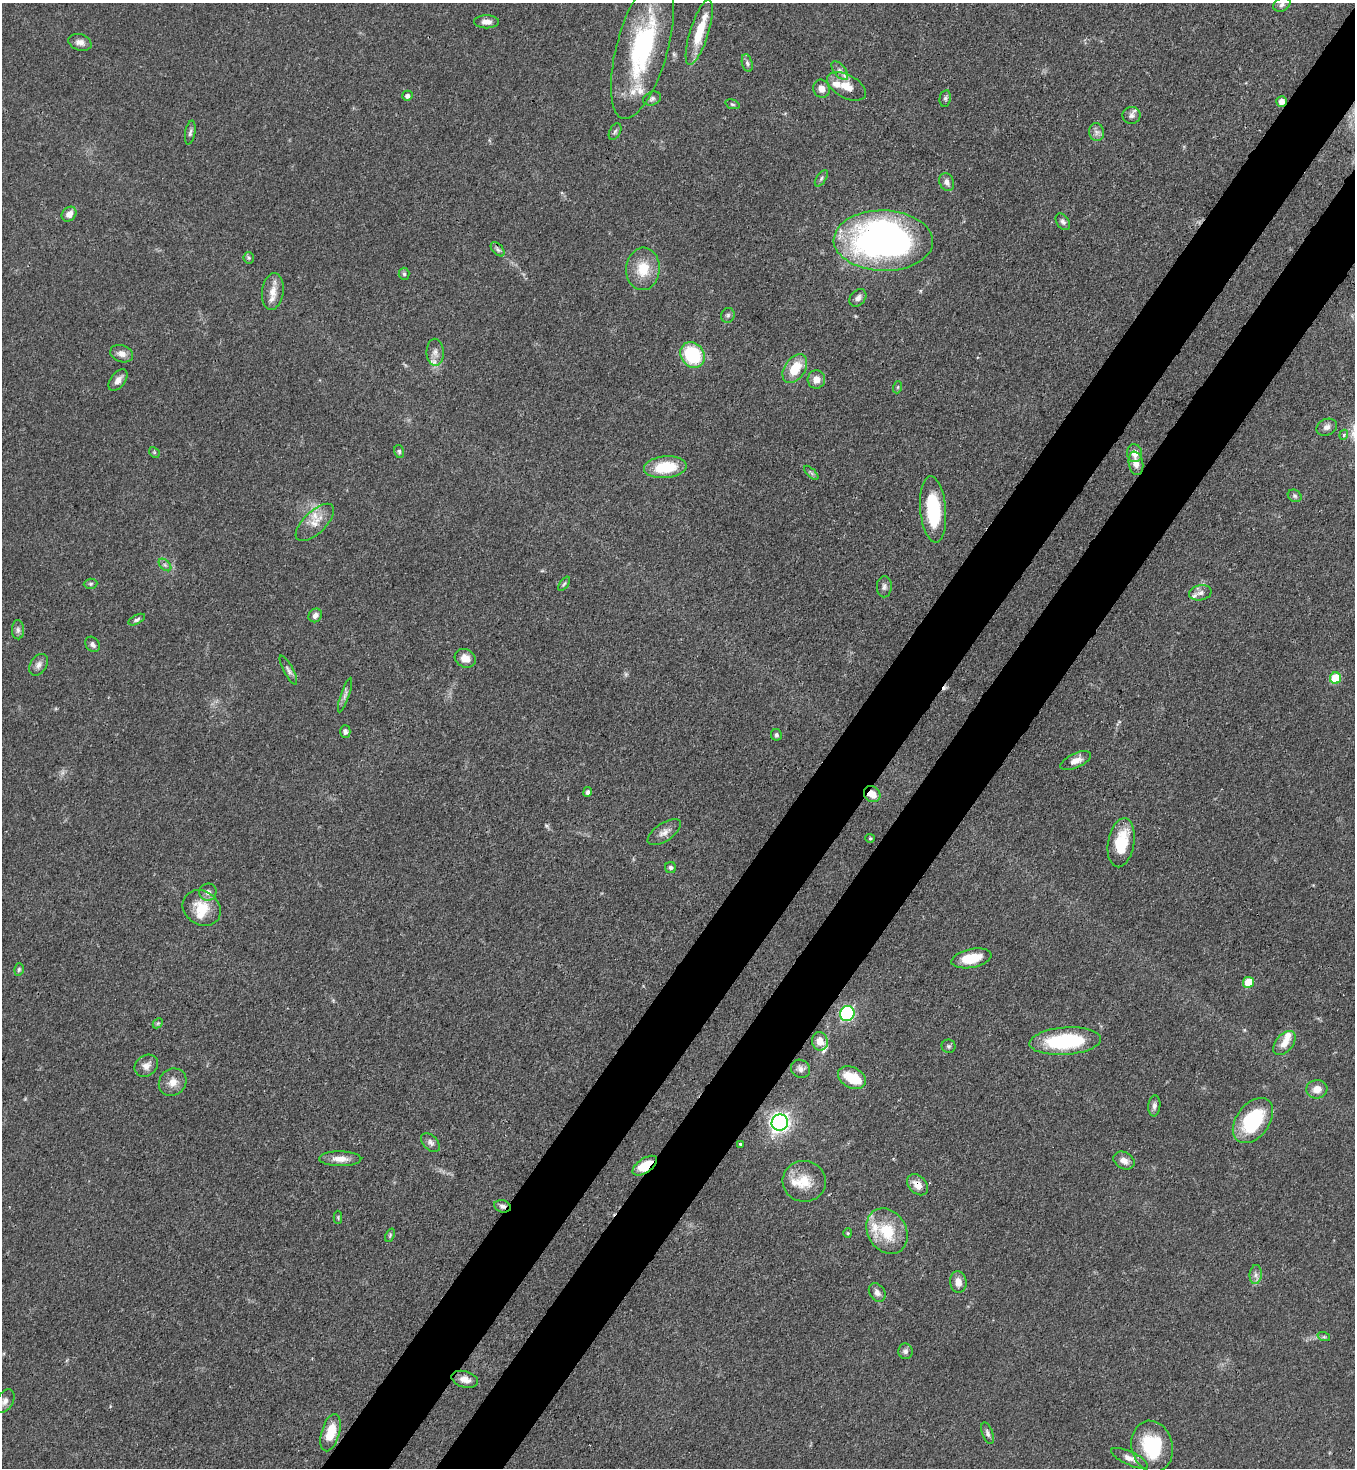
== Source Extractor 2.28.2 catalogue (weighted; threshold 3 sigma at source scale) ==
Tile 10 of 4 x 4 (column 2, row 3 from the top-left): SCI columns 1581-2933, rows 1531-2996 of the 6015 x 5992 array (HDU 1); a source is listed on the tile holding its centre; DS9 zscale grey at full resolution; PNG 1357 x 1470 px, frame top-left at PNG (2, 3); each listed source drawn as its Kron ellipse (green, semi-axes under 4 px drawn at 4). Shown black and unused: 9% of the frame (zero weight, under 3 of 4 exposures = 7% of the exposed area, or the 3 px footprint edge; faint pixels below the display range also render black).
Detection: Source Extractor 2.28.2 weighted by HDU 2 'WHT'; one run over the whole footprint, this tile lists its part. Background 0.0644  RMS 0.0036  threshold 0.0163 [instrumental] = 3 sigma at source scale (4.5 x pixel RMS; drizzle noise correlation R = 1.50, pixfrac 1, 0.05/0.05 arcsec/px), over >= 5 px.
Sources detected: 127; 1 inside a brighter object's white glare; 1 cosmic-ray / hot-pixel residue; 1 long thin detection or spike segment (spike, bleed or trail) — neither listed nor drawn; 11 inside a brighter listed object's ellipse — not listed separately; the other 113 listed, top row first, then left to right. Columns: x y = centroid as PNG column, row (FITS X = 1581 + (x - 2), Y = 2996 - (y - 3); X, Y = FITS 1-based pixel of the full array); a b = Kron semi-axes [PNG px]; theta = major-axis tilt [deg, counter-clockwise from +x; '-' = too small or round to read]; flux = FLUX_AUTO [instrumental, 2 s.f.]
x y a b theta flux
1282 4 9 6 25 1.1
486 22 12 6 0 2.3
699 32 34 9 73 12
80 42 12 8 -18 2.1
642 47 74 25 75 55
747 63 9 5 -75 1
840 71 11 6 -52 1.5
847 86 21 11 -28 5.2
821 89 9 8 - 2.7
407 96 5 5 - 1.2
652 98 9 6 24 1.1
945 98 8 5 80 0.85
1281 101 5 5 - 2.4
732 104 7 4 -18 0.6
1131 115 9 8 - 1.4
615 131 9 5 63 0.86
1096 132 9 7 -79 1.5
190 133 12 5 80 1
821 178 9 4 56 0.87
947 182 9 7 -68 1.7
69 214 8 6 44 3
1063 222 9 6 -57 1.1
883 241 50 30 -1 170
498 249 8 5 -46 0.94
249 258 6 5 - 0.63
643 269 21 17 86 9.3
404 274 6 5 - 0.73
273 291 18 11 82 4.2
858 298 10 7 49 1.7
728 315 7 6 - 0.87
435 352 13 8 -88 2.2
122 354 12 8 -17 2.5
692 355 13 11 -55 23
795 369 16 10 55 9.9
816 379 9 9 - 3.2
118 380 12 7 52 2.6
898 387 6 4 71 0.49
1327 427 10 8 24 1.7
1344 435 5 4 - 0.64
399 451 6 5 - 0.68
154 452 6 4 -47 0.49
1134 453 9 7 -77 3.4
1136 463 12 7 -79 2.8
665 467 21 11 5 14
811 473 9 3 -45 0.64
1295 496 7 6 - 0.91
933 509 33 13 -85 22
315 522 24 11 44 5.1
165 565 7 4 -45 0.89
91 584 7 5 3 0.66
564 584 8 4 54 0.64
884 587 11 7 89 1.4
1200 593 11 7 13 1.6
315 615 7 6 - 1.7
137 620 9 4 27 0.89
18 630 9 6 -88 1.2
92 644 8 6 -52 1.3
465 658 11 9 -27 3.8
39 665 12 8 57 1.9
288 670 16 4 -62 1.3
1335 678 6 5 - 14
345 695 18 4 71 1.5
345 732 6 5 - 1.1
776 735 6 5 - 0.72
1076 761 16 7 25 3
588 792 5 4 - 1.2
872 794 9 7 -41 4.5
664 832 19 9 34 2.8
870 838 5 4 - 0.5
1121 843 25 13 80 14
671 868 5 5 - 0.8
208 892 8 8 - 1.7
202 908 20 16 -34 8.7
971 958 20 9 11 9.3
19 969 6 4 74 0.59
1248 982 5 5 - 9.3
847 1013 8 7 - 51
158 1023 6 4 44 0.52
820 1041 9 8 - 4
1065 1041 36 13 4 31
1284 1043 14 8 50 3.9
948 1046 7 6 - 0.87
146 1066 12 10 35 2.4
800 1069 10 8 -34 1.7
852 1078 15 10 -28 10
173 1082 14 13 - 3.7
1317 1089 10 9 - 3.3
1154 1106 10 6 85 1.3
1253 1121 25 16 53 25
780 1123 8 8 - 160
430 1143 11 7 -45 1.4
740 1144 3 3 - 0.85
340 1159 21 7 0 3.6
1124 1161 11 8 -29 2.8
645 1166 14 7 34 8.9
804 1181 21 20 - 8.6
917 1185 12 8 -45 3.9
503 1206 8 6 -17 1.3
338 1217 6 4 -90 0.46
887 1231 24 19 -59 14
848 1233 5 4 - 0.4
390 1235 7 4 66 0.56
1256 1275 9 6 84 1.5
958 1282 11 8 -83 3.1
877 1293 10 7 -56 1.9
1324 1337 6 4 -18 0.55
905 1351 7 7 - 1.2
465 1379 13 8 -15 3
5 1401 13 8 59 2.1
331 1433 19 9 74 8.6
987 1433 11 5 -69 1.2
1152 1446 26 20 -75 21
1130 1458 20 6 -25 2.8
Overlapping masked pixels (flux is a lower limit): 5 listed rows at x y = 1281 101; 872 794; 645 1166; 917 1185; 503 1206